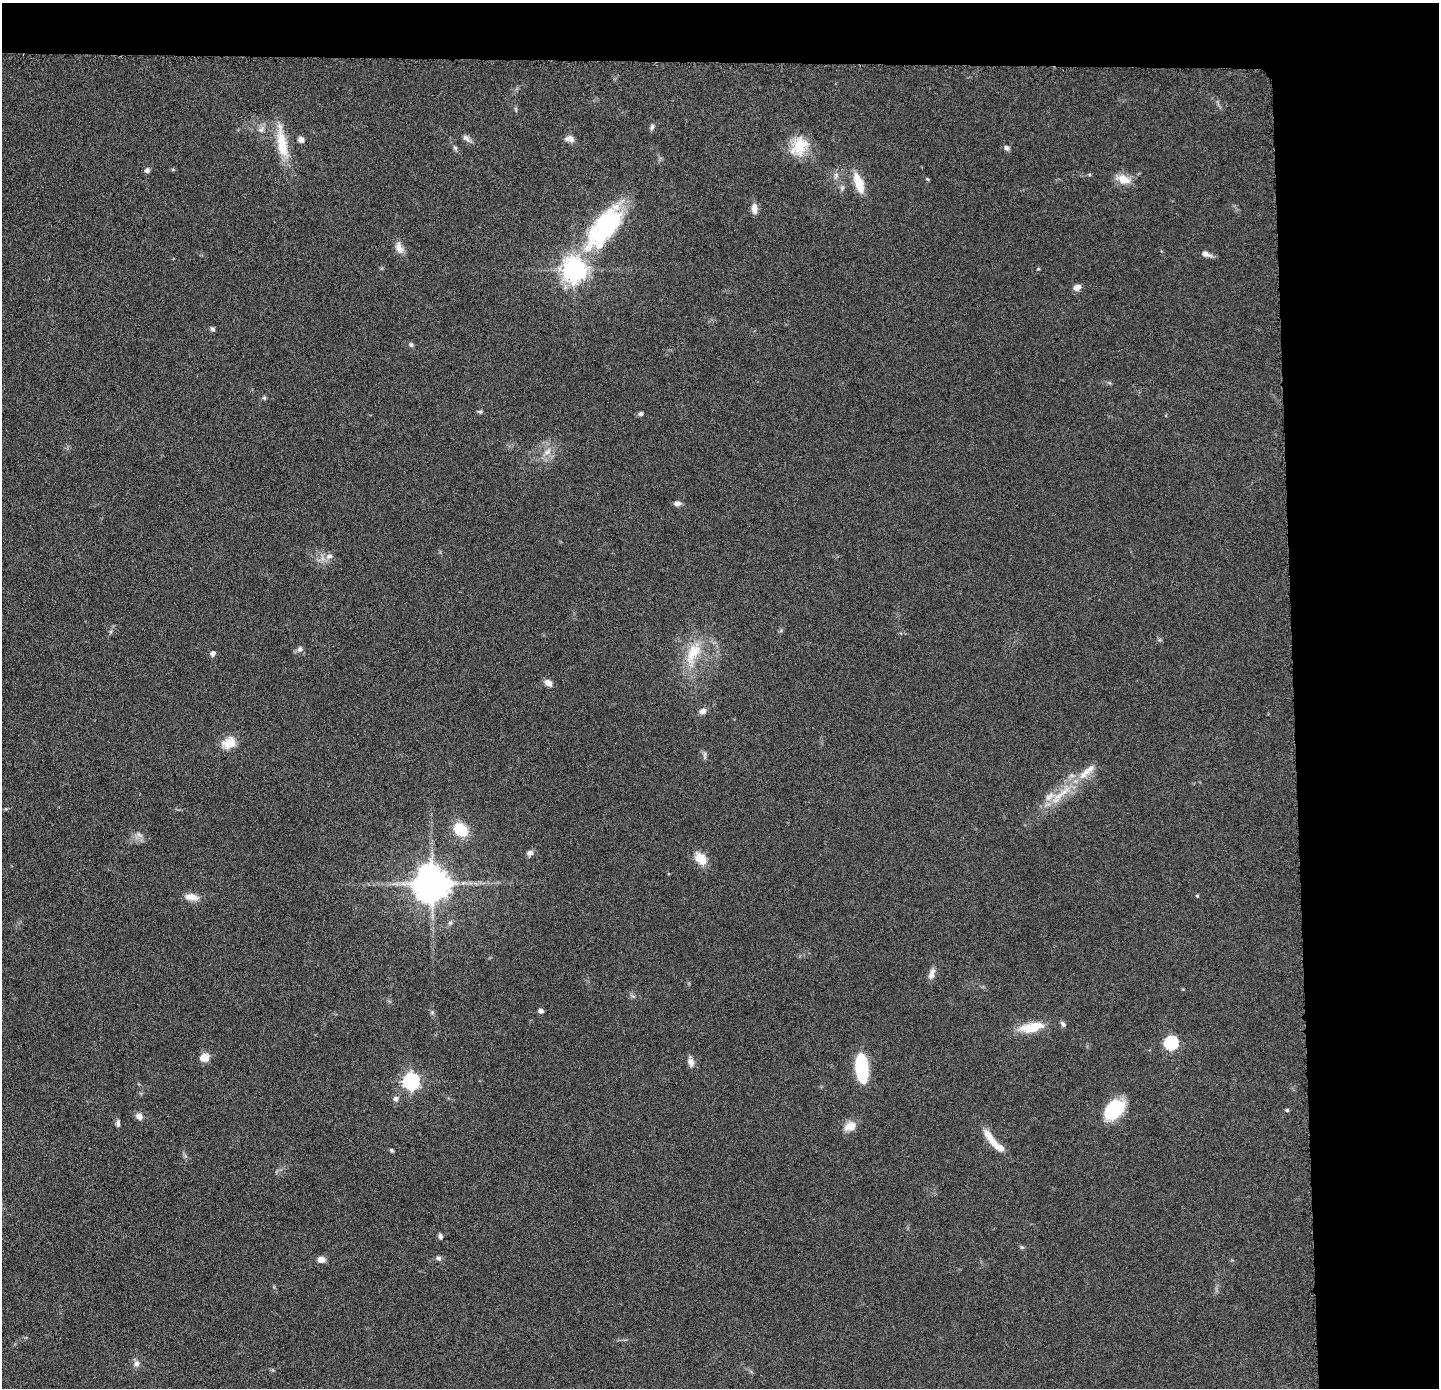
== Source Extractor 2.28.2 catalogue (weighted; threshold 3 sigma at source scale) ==
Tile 3 of 3 x 3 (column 3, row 1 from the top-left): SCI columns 2876-4312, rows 2836-4221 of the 4313 x 4285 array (HDU 1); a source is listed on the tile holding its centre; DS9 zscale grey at full resolution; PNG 1441 x 1390 px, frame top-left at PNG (2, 3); no overlay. Shown black and unused: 14% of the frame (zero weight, under 4 of 8 exposures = <1% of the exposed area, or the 3 px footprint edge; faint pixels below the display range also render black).
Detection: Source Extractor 2.28.2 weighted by HDU 2 'WHT'; one run over the whole footprint, this tile lists its part. Background 0.132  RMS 0.0055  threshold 0.0224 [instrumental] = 3 sigma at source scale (4.09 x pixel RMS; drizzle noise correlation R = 1.36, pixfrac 0.8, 0.05/0.05 arcsec/px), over >= 5 px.
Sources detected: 74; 3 inside a brighter listed object's ellipse — not listed separately; the other 71 listed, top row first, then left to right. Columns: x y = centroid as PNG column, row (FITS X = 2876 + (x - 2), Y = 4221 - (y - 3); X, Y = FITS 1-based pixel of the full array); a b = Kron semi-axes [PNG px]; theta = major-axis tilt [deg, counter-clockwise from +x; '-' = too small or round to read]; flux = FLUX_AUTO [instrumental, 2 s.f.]
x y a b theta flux
516 109 8 3 -77 0.69
652 127 8 5 74 1.3
261 129 11 8 46 2.5
466 138 14 6 -42 2.2
301 139 8 7 - 2.2
569 139 11 7 -10 2.8
282 143 48 12 -80 17
799 146 26 20 58 15
455 148 7 5 -45 1
1007 148 8 6 -57 1.3
147 170 6 6 - 1.7
836 176 10 6 74 2
927 179 5 4 - 0.57
1123 179 20 11 -19 6.8
859 183 25 9 -71 11
842 188 7 6 - 1.4
754 208 12 7 -87 3.8
605 227 59 25 52 66
399 248 17 9 -71 3.9
1206 254 13 6 -22 2.8
1038 269 4 3 - 0.52
574 270 8 8 - 470
1077 288 8 6 28 3.3
212 329 6 5 - 1.1
411 345 6 5 - 1.1
264 398 6 5 - 0.82
480 412 6 5 - 0.87
641 414 6 5 - 1.1
547 451 13 8 40 4.1
677 503 8 6 5 2.3
329 556 9 8 - 2.8
300 649 8 7 - 1.8
213 653 7 7 - 1.6
693 653 38 17 66 19
548 683 10 7 -40 3.1
703 711 9 7 23 2.6
230 743 16 12 14 9.2
705 754 9 4 -82 1.2
1084 774 25 10 49 8.8
1059 796 19 9 38 8.5
461 830 14 11 -42 17
139 834 12 6 -34 2.3
530 853 9 7 46 2
700 858 18 12 -48 7.6
432 884 10 10 - 1400
1197 896 4 3 - 0.57
192 897 20 9 -7 4.8
450 923 6 5 - 1.1
932 974 16 7 72 3
633 996 7 4 -18 0.87
541 1011 5 4 - 1.7
432 1012 6 5 - 0.9
1031 1027 35 12 10 13
1171 1043 6 6 - 76
204 1058 10 9 - 5.2
691 1062 11 7 -75 3.1
862 1068 29 12 -85 32
411 1081 7 7 - 160
396 1099 7 6 - 2.2
1114 1110 23 15 44 27
1287 1110 4 4 - 0.76
139 1116 9 8 - 2.8
118 1123 9 5 84 1.4
850 1126 17 12 26 5.5
990 1137 31 8 -56 8.2
391 1150 6 4 -32 0.71
440 1236 7 5 -82 1.3
1022 1247 6 5 - 0.78
438 1258 7 6 - 1.3
321 1259 10 8 1 2.8
136 1364 9 8 - 2.5